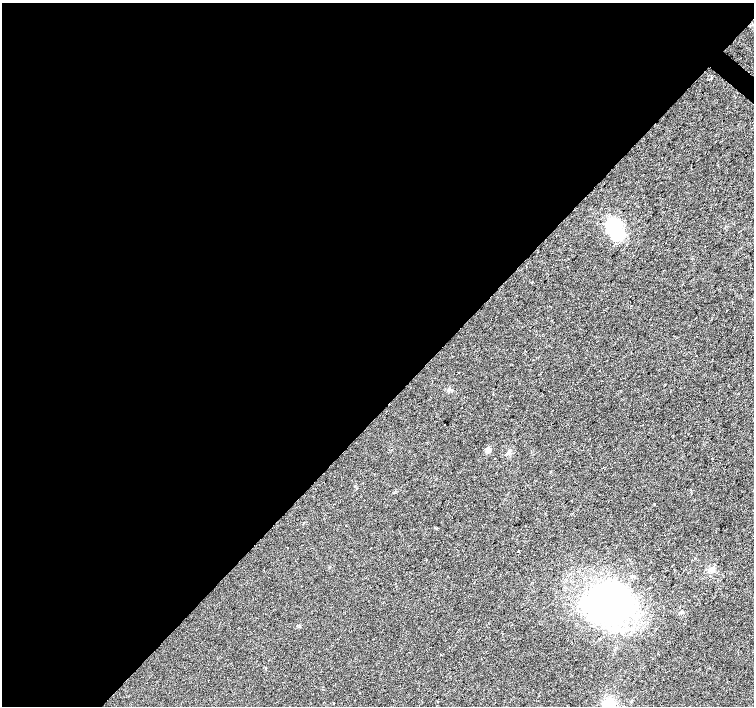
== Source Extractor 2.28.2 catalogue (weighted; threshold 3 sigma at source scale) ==
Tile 5 of 4 x 4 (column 1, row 2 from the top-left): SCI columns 5-1508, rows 3047-4454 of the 6019 x 6028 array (HDU 1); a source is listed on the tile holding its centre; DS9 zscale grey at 2 x 2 block average (1 PNG px = mean of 2 x 2 image px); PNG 756 x 708 px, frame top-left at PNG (2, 3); no overlay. Shown black and unused: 58% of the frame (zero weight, under 2 of 3 exposures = <1% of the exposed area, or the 3 px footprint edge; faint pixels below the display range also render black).
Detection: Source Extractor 2.28.2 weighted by HDU 2 'WHT'; one run over the whole footprint, this tile lists its part. Background 0.021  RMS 0.006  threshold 0.0272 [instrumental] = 3 sigma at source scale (4.5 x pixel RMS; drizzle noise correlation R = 1.50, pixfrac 1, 0.0396/0.0396 arcsec/px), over >= 5 px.
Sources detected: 8; all 8 listed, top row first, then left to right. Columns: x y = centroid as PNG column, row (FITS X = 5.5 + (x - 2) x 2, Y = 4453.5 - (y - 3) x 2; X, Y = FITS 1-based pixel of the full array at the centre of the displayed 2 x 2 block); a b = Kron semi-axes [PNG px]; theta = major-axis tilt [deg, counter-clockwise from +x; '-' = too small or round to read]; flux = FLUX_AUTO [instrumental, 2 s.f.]
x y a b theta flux
615 229 21 12 -65 77
488 450 5 4 - 8.2
288 548 2 2 - 3.7
518 551 2 2 - 6.6
711 570 6 4 52 3.8
609 603 40 28 6 510
333 703 2 2 - 0.77
609 706 15 11 -89 31
Isophote crosses this tile's border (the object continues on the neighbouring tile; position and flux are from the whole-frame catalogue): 1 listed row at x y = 609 706